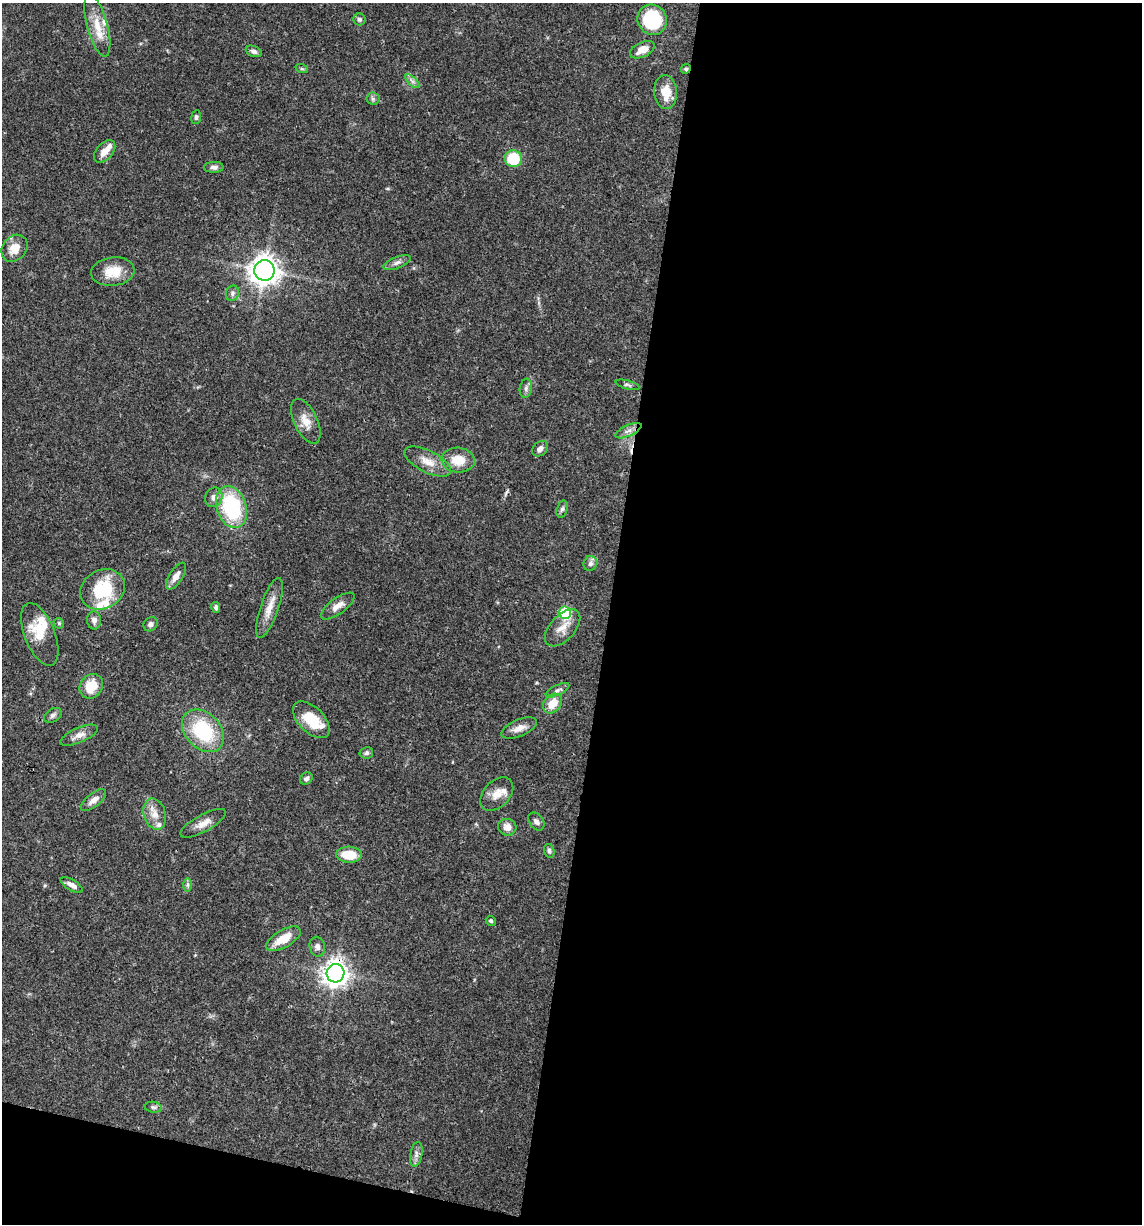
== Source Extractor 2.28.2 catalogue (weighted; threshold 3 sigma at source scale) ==
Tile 16 of 4 x 4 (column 4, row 4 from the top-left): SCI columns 3656-4795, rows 3-1224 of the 4913 x 4894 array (HDU 1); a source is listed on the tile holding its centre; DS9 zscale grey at full resolution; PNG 1144 x 1226 px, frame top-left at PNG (2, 3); each listed source drawn as its Kron ellipse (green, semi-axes under 4 px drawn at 4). Shown black and unused: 49% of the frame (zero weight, under 3 of 4 exposures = <1% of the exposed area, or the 3 px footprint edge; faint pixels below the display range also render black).
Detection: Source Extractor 2.28.2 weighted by HDU 2 'WHT'; one run over the whole footprint, this tile lists its part. Background 0.048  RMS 0.0028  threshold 0.0127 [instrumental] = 3 sigma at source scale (4.5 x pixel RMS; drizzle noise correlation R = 1.50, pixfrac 1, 0.05/0.05 arcsec/px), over >= 5 px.
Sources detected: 76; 1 cosmic-ray / hot-pixel residue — neither listed nor drawn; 8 inside a brighter listed object's ellipse — not listed separately; the other 67 listed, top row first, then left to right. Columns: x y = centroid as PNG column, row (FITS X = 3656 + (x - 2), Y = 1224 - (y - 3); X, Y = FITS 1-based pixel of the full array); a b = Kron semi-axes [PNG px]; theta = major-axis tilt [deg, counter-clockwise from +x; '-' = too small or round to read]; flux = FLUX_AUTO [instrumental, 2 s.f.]
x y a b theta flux
359 19 6 6 - 0.77
652 20 15 14 - 18
97 26 32 10 -75 5.5
642 50 13 7 25 3.1
254 51 8 5 -22 0.95
302 69 6 4 -18 0.37
686 69 5 4 - 0.41
412 81 9 4 -45 0.88
665 92 17 11 -86 5.2
373 99 6 6 - 0.7
196 117 7 4 83 0.6
105 151 13 8 47 2.7
513 159 8 8 - 11
214 167 10 5 1 1
14 248 15 11 50 3.5
397 263 14 5 21 1.2
264 270 10 10 - 290
113 272 22 14 6 6.1
232 293 7 6 - 0.83
627 385 12 4 -14 0.56
526 388 9 6 80 0.94
306 421 24 11 -64 3.6
628 431 14 5 25 1.5
540 449 9 6 42 1.2
458 460 16 12 -4 5.3
428 462 26 10 -27 4.1
214 497 10 8 67 1.5
231 507 22 15 -71 24
562 509 9 5 73 0.77
590 563 7 7 - 1
176 576 15 6 57 1.9
102 589 23 19 29 15
338 606 20 8 36 2.5
216 607 5 4 - 0.71
269 608 31 9 71 3.9
565 613 6 6 - 25
94 620 9 7 -85 1.3
59 623 6 4 -46 0.38
151 624 8 6 44 0.98
563 628 22 12 47 3.6
40 634 33 15 -68 7.6
91 686 13 11 52 6.3
557 690 13 5 26 0.83
553 703 11 8 49 4.3
53 715 10 6 32 0.88
311 720 22 12 -45 7.8
519 728 19 8 22 2.4
203 731 24 17 -46 19
79 735 20 7 23 2.2
366 753 7 6 - 0.66
306 778 7 5 41 0.89
497 794 19 13 47 3.2
93 800 15 7 38 1.9
155 814 16 11 -74 3.1
536 821 10 7 -53 1.1
203 823 25 8 29 2.9
507 827 9 8 - 2.2
549 851 7 5 -73 0.64
349 855 13 8 -3 6
72 885 12 5 -30 1.7
188 885 7 4 -90 0.55
491 921 5 4 - 0.46
284 939 19 8 30 5.5
317 947 10 7 -78 1.1
336 973 9 9 - 230
153 1107 8 5 -9 0.66
416 1154 12 6 80 1.3
Overlapping masked pixels (flux is a lower limit): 2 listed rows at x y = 686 69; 336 973